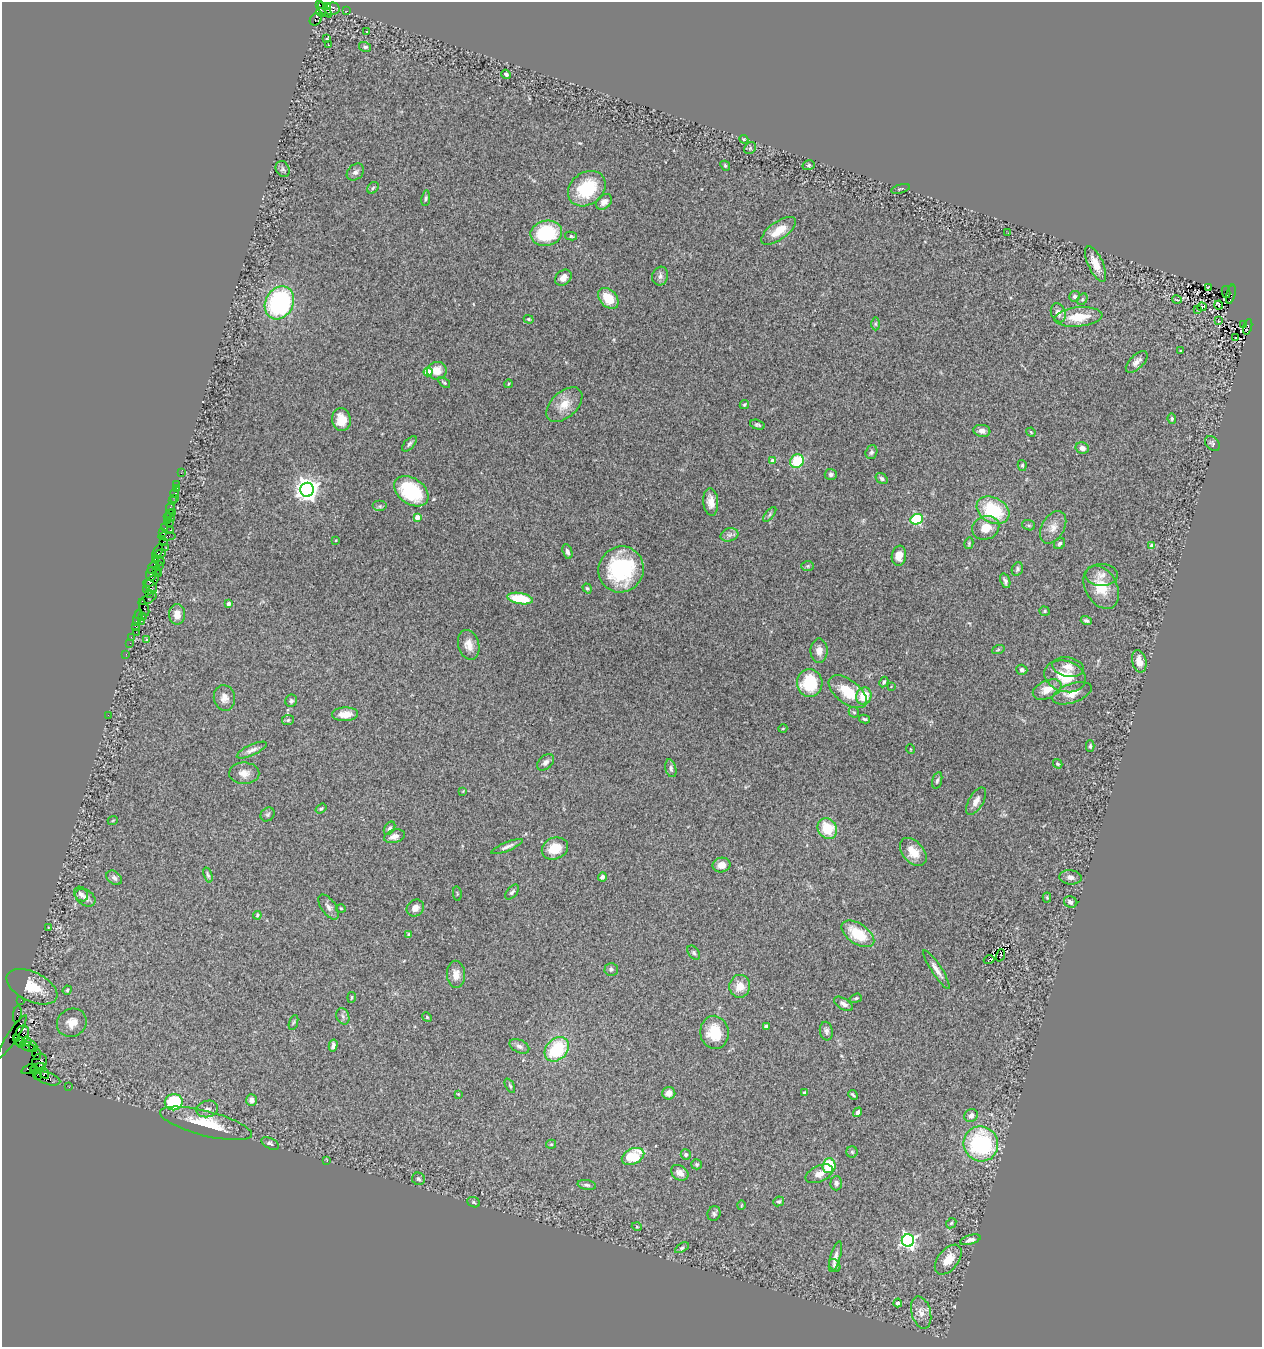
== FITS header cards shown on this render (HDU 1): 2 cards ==
NAXIS1  =                 1260
NAXIS2  =                 1345

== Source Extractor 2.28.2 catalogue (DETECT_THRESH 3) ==
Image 1260 x 1345 px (HDU 1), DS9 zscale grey, 1 PNG px = 1 image px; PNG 1264 x 1349 px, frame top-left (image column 1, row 1345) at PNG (2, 2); each listed source drawn as its Kron ellipse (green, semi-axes under 4 px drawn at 4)
Background 2.14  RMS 0.057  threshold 0.172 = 3 sigma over >= 5 px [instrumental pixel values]
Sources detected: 282; all 282 listed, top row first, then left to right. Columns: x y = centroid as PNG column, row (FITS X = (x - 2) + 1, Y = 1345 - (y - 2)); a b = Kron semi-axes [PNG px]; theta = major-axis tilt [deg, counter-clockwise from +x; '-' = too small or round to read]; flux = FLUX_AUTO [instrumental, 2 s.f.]
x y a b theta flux
319 5 3 3 - 140
328 6 4 3 - 390
332 9 7 6 - 490
325 10 9 4 -48 2200
347 11 2 2 - 43
321 12 5 3 - 740
316 19 7 5 46 350
367 32 3 2 - 5.9
327 38 3 3 - 5
329 45 3 2 - 12
365 47 6 4 -15 7.9
506 74 5 4 - 10
744 139 4 4 - 4.3
750 148 6 5 - 6.2
809 165 6 5 - 6.2
725 166 5 4 - 5.8
283 169 8 6 -64 10
355 172 9 7 43 15
373 188 6 5 - 6.2
587 189 20 16 37 190
900 189 10 2 15 4
426 198 8 4 81 6.7
604 202 9 6 40 20
779 231 20 9 36 72
546 233 16 12 10 280
1008 233 2 2 - 12
571 236 6 4 -12 6.3
1096 264 19 7 -65 55
660 276 9 8 - 15
563 278 9 7 41 29
1208 287 3 2 - 3.8
1226 292 6 2 -80 500
1231 294 10 4 75 720
1075 296 5 5 - 14
608 298 12 8 -47 87
1082 299 6 4 60 5.9
1177 300 5 2 - 2.4
279 303 17 14 61 540
1219 305 4 2 - 8
1202 307 4 2 - 3
1198 310 3 2 - 2.5
1058 313 10 7 -68 24
1078 317 24 9 5 96
529 319 5 4 - 4.5
1218 321 4 2 - 2.5
875 324 6 4 -89 6.3
1243 324 3 3 - 200
1248 327 8 4 73 1600
1236 337 3 2 - 9.4
1180 351 4 2 - 3
1137 362 13 7 44 22
437 371 9 8 - 47
428 372 4 4 - 110
444 383 7 4 -37 5.8
508 384 4 3 - 3.2
564 405 21 13 43 63
744 405 5 4 - 5.1
1172 419 5 4 - 5.8
341 420 11 9 -81 54
757 425 7 4 -16 7.4
982 431 8 6 -8 19
1031 432 5 4 - 4.4
409 444 9 5 46 9
1212 444 8 6 -44 9.4
1082 448 6 5 - 19
871 452 7 5 72 9.3
772 461 4 3 - 23
797 461 7 6 - 140
1022 465 5 4 - 6.1
181 473 2 2 - 26
831 474 6 5 - 11
882 479 6 5 - 8.9
177 484 2 2 - 34
176 489 2 2 - 32
307 490 7 7 - 3400
411 491 19 12 -35 270
175 494 4 3 - 250
175 499 3 2 - 37
172 501 2 2 - 30
711 502 14 7 -84 35
380 506 7 5 0 8.3
170 508 6 4 -79 510
993 510 17 12 -29 220
169 513 2 2 - 90
173 513 3 2 - 960
770 514 9 4 51 7
169 517 5 3 - 240
417 517 4 4 - 42
917 519 6 5 - 330
167 520 2 2 - 130
169 523 3 2 - 150
1029 525 6 5 - 6.3
1053 527 17 11 59 38
164 528 3 2 - 140
986 528 14 11 23 59
171 530 3 2 - 320
163 533 3 2 - 150
729 535 9 6 15 15
167 536 9 3 2 590
336 540 4 3 - 3.5
163 542 2 2 - 84
969 543 6 4 77 5.5
1059 543 6 5 - 9.1
1152 546 4 4 - 39
166 548 2 2 - 34
158 551 8 3 61 460
567 552 8 4 -72 11
160 554 6 3 21 390
899 556 10 7 79 36
155 558 3 2 - 110
159 561 5 3 - 280
159 566 4 3 - 570
808 566 6 5 - 6.2
153 567 7 3 65 490
621 569 23 22 - 330
1017 569 7 5 66 9
156 570 3 2 - 120
158 573 2 2 - 86
151 574 7 5 84 460
1102 575 16 11 -1 33
152 581 8 4 37 540
1005 581 7 4 -70 11
150 586 8 5 -38 610
1101 587 23 16 -61 100
587 588 5 4 - 5.7
147 590 4 3 - 180
149 594 3 2 - 100
148 599 9 3 30 380
520 599 13 5 -10 160
228 604 4 3 - 22
144 607 9 3 -66 290
1045 611 5 4 - 5.3
177 614 10 8 88 37
138 615 3 3 - 150
143 616 3 2 - 120
137 618 8 3 75 420
141 621 3 2 - 53
1086 621 5 4 - 8.6
135 626 3 2 - 150
136 632 2 2 - 160
131 637 2 2 - 34
147 639 4 3 - 4.1
130 643 2 2 - 91
469 645 15 10 -75 38
998 650 6 4 20 5.3
819 651 12 8 -90 28
126 654 2 2 - 51
1139 661 11 7 -76 36
1068 667 16 9 -11 36
1022 670 5 5 - 11
1065 676 21 15 -17 110
884 682 5 4 - 7
810 683 14 13 - 180
891 687 4 3 - 2.6
1047 690 15 9 24 49
848 692 22 11 -37 110
1072 693 20 9 19 49
864 696 8 7 - 79
224 698 13 10 -82 28
291 701 6 6 - 8.6
854 712 6 4 -42 5.7
345 714 13 7 2 49
108 715 2 2 - 9.1
865 719 5 3 - 6.5
288 720 6 5 - 7.2
783 728 4 3 - 2.9
1090 746 6 4 -89 7.4
910 749 5 3 - 3
252 750 16 5 25 18
545 762 10 6 41 16
1058 764 5 3 - 5.1
671 768 9 5 -75 11
244 773 15 10 -1 33
937 780 8 4 74 9.4
463 791 4 4 - 3.1
976 801 15 7 59 25
321 809 6 4 36 5.4
268 814 7 6 - 7.9
113 820 5 3 - 3.2
390 828 7 5 56 9.7
827 828 11 9 -59 120
394 836 11 6 15 23
507 847 17 4 22 16
555 848 13 10 23 83
913 852 16 10 -49 58
721 865 9 7 11 29
208 875 8 3 -72 7
602 877 4 4 - 13
1070 877 11 7 -6 18
114 878 8 6 -40 13
512 892 9 5 48 9.2
81 894 8 6 -51 12
457 894 7 3 -85 3.6
85 898 11 8 -34 23
1047 898 5 4 - 4.3
1071 902 7 5 -23 17
328 907 14 7 -54 19
341 908 5 3 - 3.3
415 908 9 8 - 24
257 915 4 3 - 4.9
48 928 4 2 - 2.5
858 934 18 10 -34 130
409 935 4 3 - 11
694 953 8 5 -53 7.7
1000 955 6 2 70 4.6
989 960 5 2 - 4.9
611 969 6 6 - 9.7
936 969 23 5 -57 27
456 974 13 9 -87 35
740 986 11 10 - 52
32 987 27 14 -26 120
67 990 5 4 - 4.6
352 997 5 3 - 4.7
856 998 6 4 19 5.9
21 1000 2 2 - 55
844 1004 10 5 -31 15
17 1014 8 3 82 180
343 1016 8 6 -68 11
427 1017 5 4 - 4.3
293 1022 8 3 71 5.6
72 1023 15 14 - 46
766 1026 4 3 - 9.6
826 1031 9 6 -80 13
714 1032 17 14 -82 100
21 1036 11 6 68 4400
12 1037 26 5 56 310
17 1039 3 3 - 650
27 1041 5 4 - 1500
21 1042 5 5 - 72
333 1046 6 4 77 11
519 1046 10 6 -26 15
28 1047 8 3 -23 310
33 1047 5 3 - 240
557 1049 14 10 47 220
37 1054 6 2 -70 89
40 1062 8 7 - 720
38 1068 7 3 13 2300
29 1069 8 3 25 240
34 1071 4 3 - 460
44 1073 6 3 -57 1500
38 1074 6 3 77 74
48 1079 13 6 -17 590
510 1086 8 4 -62 6.1
69 1087 2 2 - 34
804 1092 3 3 - 6.7
669 1093 6 6 - 25
458 1094 3 3 - 2.9
853 1095 5 2 - 5.4
251 1100 6 5 - 17
174 1102 9 8 - 260
207 1109 11 8 14 20
858 1112 5 3 - 12
971 1116 7 6 - 17
206 1123 47 12 -14 160
270 1144 9 5 -26 11
551 1144 5 4 - 4.5
981 1144 18 17 - 460
852 1152 6 5 - 6.6
686 1155 5 5 - 11
633 1156 12 7 25 150
327 1160 3 2 - 2.5
697 1164 5 5 - 6.4
829 1166 7 6 - 150
680 1173 9 7 -34 23
819 1174 14 8 24 30
418 1179 6 6 - 8.5
836 1183 7 6 - 12
587 1185 9 5 -11 9.3
779 1201 5 5 - 6.5
474 1202 6 5 - 5.5
741 1205 5 3 - 3
714 1214 7 6 - 9.3
951 1223 6 4 46 5.3
637 1227 5 3 - 3.3
908 1240 6 6 - 1200
970 1240 10 4 16 17
682 1248 7 4 32 7
835 1257 16 5 74 20
948 1260 17 10 51 69
835 1265 7 5 -54 12
898 1303 4 4 - 11
921 1312 17 9 -75 36